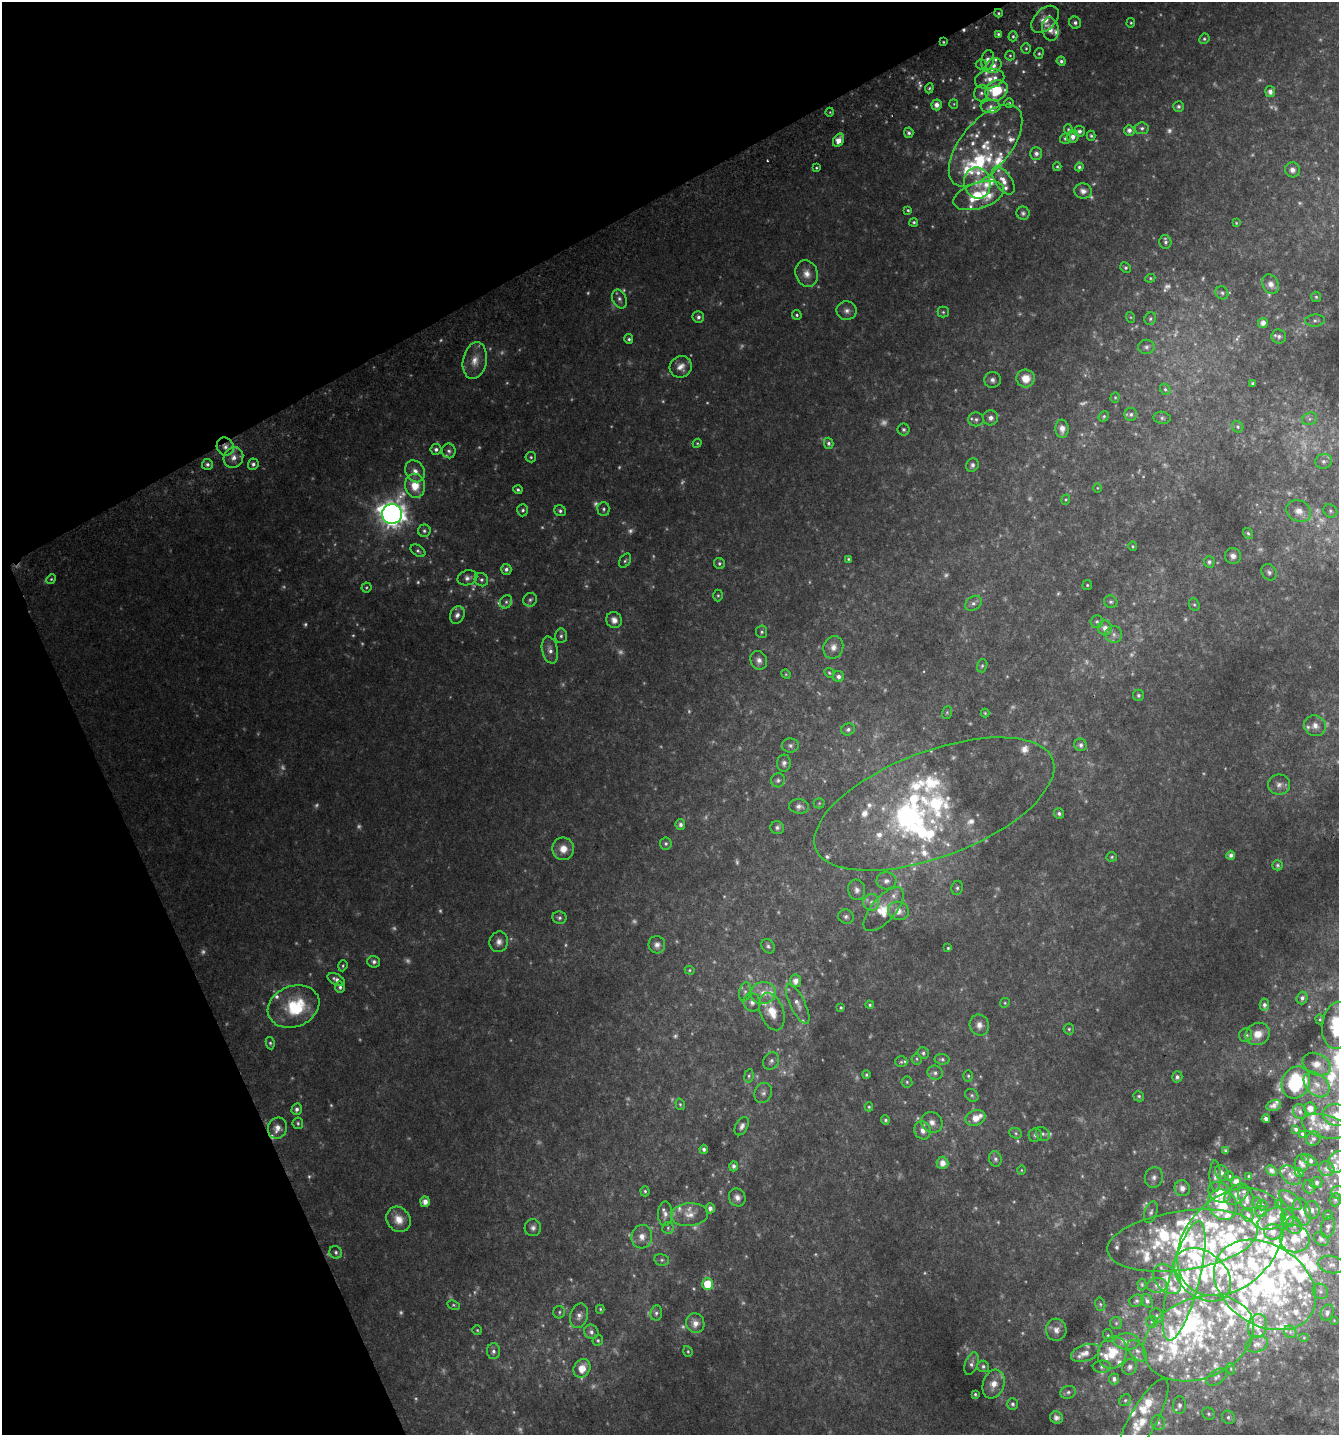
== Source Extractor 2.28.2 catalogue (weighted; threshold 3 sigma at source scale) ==
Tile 5 of 4 x 4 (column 1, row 2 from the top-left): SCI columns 175-1511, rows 2902-4334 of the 5641 x 5808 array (HDU 1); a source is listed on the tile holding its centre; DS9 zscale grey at full resolution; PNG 1341 x 1437 px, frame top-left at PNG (2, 2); each listed source drawn as its Kron ellipse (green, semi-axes under 4 px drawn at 4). Shown black and unused: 24% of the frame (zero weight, under 2 of 3 exposures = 2% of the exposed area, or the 3 px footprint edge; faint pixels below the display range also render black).
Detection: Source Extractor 2.28.2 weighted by HDU 2 'WHT'; one run over the whole footprint, this tile lists its part. Background 0.0737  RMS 0.012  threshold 0.0526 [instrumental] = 3 sigma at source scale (4.5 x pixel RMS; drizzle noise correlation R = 1.50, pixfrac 1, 0.0396/0.0396 arcsec/px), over >= 5 px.
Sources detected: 703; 202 too faint to see at this stretch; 2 inside a brighter object's white glare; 2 cosmic-ray / hot-pixel residue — neither listed nor drawn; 141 inside a brighter listed object's ellipse — not listed separately; the other 356 listed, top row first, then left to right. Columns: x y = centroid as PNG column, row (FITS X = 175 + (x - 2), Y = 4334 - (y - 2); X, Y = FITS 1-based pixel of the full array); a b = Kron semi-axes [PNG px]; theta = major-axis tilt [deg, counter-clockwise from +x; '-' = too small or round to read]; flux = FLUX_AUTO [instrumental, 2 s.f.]
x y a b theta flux
999 13 4 4 - 1.5
1045 19 16 10 44 14
1075 23 6 5 - 3.4
1131 23 5 4 - 1.3
1050 29 12 8 -82 11
998 34 4 3 - 2
1013 36 5 4 - 1.9
1204 39 5 5 - 1.9
943 42 3 2 - 1
1026 48 5 4 - 1.7
1039 53 5 4 - 1.7
1010 56 5 4 - 1.4
988 60 10 6 79 6.2
1061 61 4 4 - 2.7
981 64 5 5 - 1.7
994 65 8 7 - 5.8
990 79 15 9 14 11
929 88 5 4 - 1.6
996 90 12 9 28 46
1270 92 5 5 - 5.5
981 93 8 7 - 3.9
1009 103 5 5 - 1.7
954 104 5 4 - 1.1
937 105 5 5 - 6.6
991 106 10 6 2 4.5
1179 106 5 5 - 2.3
830 112 4 3 - 0.94
1142 128 7 6 - 2.9
1068 129 5 4 - 1.3
1129 130 5 5 - 4.7
1079 131 6 5 - 3.4
909 133 5 4 - 2.6
1091 136 5 4 - 1.7
1073 137 6 6 - 6.3
1065 138 5 5 - 2.7
838 140 7 5 61 9.9
985 145 49 24 50 58
1036 153 6 6 - 4.2
1057 167 4 3 - 1.6
1079 167 4 4 - 2.4
816 168 4 4 - 1.4
1292 170 7 7 - 5.4
1003 181 16 8 -57 11
977 183 16 13 -79 13
1083 191 9 7 -11 5.8
979 196 26 13 17 54
908 210 4 4 - 1.5
1023 213 6 6 - 2.7
914 222 4 4 - 2
1236 223 4 3 - 1.1
1165 242 7 6 - 3.1
1125 268 5 5 - 2.1
807 274 13 11 -72 10
1150 278 5 4 - 1.4
1271 284 10 8 -61 7.1
1222 293 7 6 - 2.4
1316 297 5 5 - 1.8
619 299 10 7 -65 4.8
847 311 10 9 - 6.1
943 312 5 5 - 1.7
797 315 5 5 - 1.8
698 317 6 5 - 3.3
1130 317 5 3 - 1.2
1150 319 6 5 - 2.2
1315 320 10 6 2 3.1
1263 323 5 5 - 7.4
1279 336 7 7 - 3.7
629 339 5 4 - 2.3
1146 347 8 7 - 3.4
475 361 18 12 79 15
681 367 11 10 - 9.5
1026 378 9 9 - 18
992 380 8 8 - 4.5
1253 383 3 3 - 1.9
1165 389 6 5 - 2
1115 397 5 4 - 1.4
1131 414 6 6 - 3.1
1104 416 5 5 - 1.7
991 418 7 7 - 4.8
1162 418 8 6 -10 2.8
976 419 8 7 - 3.4
1310 419 8 6 22 3.4
1238 427 6 5 - 1.9
1062 429 9 6 -88 6.6
904 430 6 6 - 2.3
697 443 4 4 - 1.2
829 443 5 4 - 2.6
225 447 9 8 - 7.1
436 449 5 5 - 3.3
449 451 7 6 - 3.1
233 457 11 9 60 8.7
531 457 5 5 - 1.8
1323 461 8 7 - 4.2
207 464 5 5 - 3
253 464 6 5 - 3.4
972 465 7 6 - 3.6
415 471 11 9 -59 8.7
415 486 12 10 -82 22
1097 488 5 3 - 0.88
518 490 4 4 - 2.2
1066 500 5 4 - 1.3
603 509 7 6 - 2.8
523 510 6 5 - 2.6
560 511 6 5 - 2.6
1299 511 13 10 -26 9.3
1330 511 7 6 - 2.7
392 514 10 10 - 1200
424 531 6 6 - 2.8
1248 533 6 4 -57 2
1133 546 5 4 - 1.4
418 551 8 5 -35 2.6
1233 556 8 8 - 5.7
848 559 4 3 - 1.4
625 561 8 5 57 2.3
1209 562 5 5 - 2.9
719 563 6 5 - 2.2
506 569 5 5 - 3.4
1269 572 8 7 - 3.6
467 578 10 7 15 5.2
51 579 5 4 - 1.7
481 580 7 6 - 2.9
1087 585 5 5 - 1.4
366 587 5 5 - 1.5
718 595 6 4 -89 1.6
530 600 7 6 - 2.9
506 602 7 5 56 2.5
1111 602 7 6 - 2.5
973 603 9 6 35 4
1194 605 6 5 - 1.8
457 615 9 7 66 5.6
614 620 8 7 - 6.9
1097 622 6 6 - 2.6
1105 628 7 7 - 8.1
762 632 6 5 - 2.3
1114 634 8 8 - 5.1
561 636 7 6 - 2.9
833 647 11 9 69 8.1
550 650 13 8 -77 6.9
759 660 9 8 - 5.6
982 666 7 5 74 1.9
829 673 5 4 - 1.5
786 674 5 4 - 1.1
839 677 5 5 - 4.3
1138 695 5 5 - 2.1
947 713 6 5 - 1.6
985 713 4 4 - 1.2
1315 726 11 10 - 8.8
848 729 7 6 - 3.3
1080 745 6 6 - 3.8
790 746 8 7 - 3.7
784 763 8 6 86 3.9
778 780 7 6 - 2.9
1279 785 11 10 - 6.9
819 803 5 5 - 1.4
934 804 126 53 21 220
799 806 10 7 -7 4.6
1059 814 5 5 - 2.7
680 824 5 5 - 3.4
777 828 7 6 - 3
666 843 6 6 - 2.2
563 849 11 11 - 13
1231 855 4 4 - 4.4
1112 857 5 4 - 1.6
1278 865 5 5 - 2
886 881 10 8 -3 6.3
957 888 7 5 80 2.8
857 890 10 8 -76 5.5
871 902 8 8 - 5.9
884 909 27 12 49 20
898 911 10 9 - 12
846 917 8 7 - 3.4
559 918 7 6 - 3.1
499 942 10 9 - 6.8
657 945 8 8 - 5.3
768 946 8 6 -53 2.8
948 948 4 4 - 1.5
374 962 6 6 - 3.7
343 966 6 4 71 1.7
690 970 5 4 - 1.3
336 979 9 5 -27 4.7
795 981 6 6 - 7.9
340 987 6 5 - 3.1
745 992 10 5 78 3.6
763 993 12 11 - 12
1302 998 6 5 - 3.9
752 1002 9 8 - 6.1
1005 1003 5 4 - 1.4
798 1004 22 7 -64 8.2
870 1005 4 4 - 1.8
1264 1005 6 4 86 3.6
293 1006 26 20 21 62
841 1008 4 3 - 1.4
772 1012 19 11 -70 22
1320 1019 5 4 - 1.3
979 1025 10 9 - 7.4
1337 1025 24 15 83 61
1069 1029 5 5 - 1.7
1258 1034 12 11 - 16
1246 1035 7 6 - 4.2
270 1043 6 4 -81 1.8
923 1053 6 5 - 2.4
917 1059 5 5 - 1.7
942 1059 7 5 -7 2.4
771 1061 9 7 54 3.8
901 1062 6 5 - 1.8
1317 1064 15 10 -27 16
935 1073 7 7 - 4
866 1075 4 4 - 1.7
749 1076 7 4 82 2.1
968 1076 5 5 - 1.7
1177 1077 5 5 - 3.3
907 1082 5 5 - 1.9
1296 1082 16 13 64 90
1317 1084 15 10 -44 14
763 1093 10 8 65 4.8
972 1095 7 5 -40 2.4
1139 1096 5 5 - 2
680 1104 6 4 -73 1.6
1274 1105 7 5 16 4.6
869 1107 4 4 - 1.5
1310 1108 6 6 - 7.1
297 1109 6 5 - 3.6
1300 1111 7 6 - 3
1337 1115 14 11 -12 15
975 1118 10 8 19 13
1266 1119 4 4 - 4.2
885 1120 5 4 - 1.9
932 1122 11 10 - 7.6
298 1123 6 5 - 2.1
742 1126 10 6 62 4.3
1325 1126 23 11 -14 15
277 1128 11 9 68 9.1
1296 1129 4 3 - 2.4
922 1130 9 8 - 7.8
1016 1133 6 5 - 2
1043 1134 8 6 -42 2.7
1303 1134 4 3 - 2.2
1035 1135 7 6 - 3.3
1313 1139 7 6 - 2.8
704 1149 4 4 - 3.3
1225 1150 4 3 - 1.5
995 1159 8 6 -75 3
1309 1160 9 4 -33 3.4
1338 1162 12 9 52 7.1
942 1163 6 6 - 9.6
1302 1163 9 7 82 4.2
734 1166 5 4 - 3.8
1327 1169 8 7 - 5.2
1021 1170 5 3 - 0.97
1272 1171 6 4 -42 3.3
1222 1173 8 6 -60 3.8
1299 1173 5 4 - 2.1
1291 1175 12 8 -42 5.5
1215 1176 15 5 -89 4.9
1229 1176 5 4 - 2
1249 1176 3 3 - 1.3
1154 1177 10 9 - 6.1
1236 1181 5 5 - 6.8
1316 1183 6 5 - 2.5
1309 1187 7 6 - 2.4
1182 1188 8 7 - 7.7
645 1191 5 4 - 1.9
1220 1192 12 9 -33 25
1338 1192 7 6 - 3.9
1237 1194 13 8 35 6.5
737 1197 9 8 - 6.3
1246 1198 13 7 -73 7.9
1290 1200 13 6 -37 5.3
1335 1200 7 5 69 2.3
425 1202 5 5 - 7.9
1257 1203 6 5 - 2.1
1279 1204 3 3 - 1.2
1222 1205 16 13 -55 24
1262 1205 5 5 - 1.8
710 1208 5 4 - 4.8
1312 1210 9 7 -83 4.5
1261 1211 6 5 - 2.8
1151 1212 11 6 71 3.5
1302 1212 14 8 -73 9
665 1214 12 7 89 6.4
689 1215 18 11 3 13
1248 1215 7 5 -68 3.1
1328 1215 5 4 - 1.2
1288 1217 8 6 -74 3.3
399 1219 13 11 -53 14
1272 1219 15 9 29 15
1294 1225 9 7 -58 5.3
1328 1227 11 7 77 5.3
533 1228 8 8 - 4.6
668 1228 6 6 - 2.2
1273 1232 9 8 - 6.8
642 1237 12 10 77 9.7
1295 1239 15 13 -10 18
1321 1239 8 6 -41 4.2
1182 1241 76 29 8 160
1231 1242 61 44 46 240
336 1252 6 6 - 2.8
662 1260 7 6 - 2.5
1331 1265 13 8 -13 6.7
1203 1275 32 23 -39 56
1167 1279 17 11 -50 13
1184 1281 61 15 75 77
708 1284 6 5 - 35
1142 1284 6 4 -88 1.6
1157 1285 10 7 3 5.9
1265 1285 55 40 -33 230
1320 1291 8 7 - 3.3
1136 1301 7 6 - 2.5
1147 1301 7 5 -59 3.6
1100 1304 7 5 -76 1.9
453 1305 6 4 -26 1.5
600 1309 4 3 - 1.5
559 1312 6 6 - 2.2
1327 1312 8 6 64 3.6
656 1313 7 6 - 3
579 1316 12 8 74 6.9
1157 1316 7 6 - 2.8
1334 1320 4 3 - 0.81
1152 1322 6 5 - 2.1
695 1323 10 9 - 10
1116 1323 6 6 - 2.1
1257 1326 12 9 76 9.5
477 1330 5 4 - 1.4
1056 1330 11 10 - 8.7
591 1332 7 6 - 4.5
1290 1332 7 5 -48 2.8
1108 1336 6 5 - 1.8
1304 1337 5 3 - 1.1
1198 1338 57 40 22 140
598 1340 5 5 - 1.9
1127 1341 13 8 -4 6.6
1257 1344 11 8 16 4.7
493 1351 8 6 -89 3.9
688 1351 5 4 - 1.6
1137 1351 12 7 -51 6.3
1085 1353 15 8 19 9.1
1112 1353 16 14 62 29
972 1364 12 6 71 4.4
983 1366 6 5 - 2.8
1102 1367 9 6 2 2.9
1130 1367 8 7 - 4
582 1368 10 8 62 17
1231 1369 5 3 - 1.4
1217 1377 11 6 34 4.1
1114 1379 5 5 - 4.1
993 1384 15 10 71 13
1068 1392 8 6 14 3.2
975 1395 4 3 - 1.8
1125 1400 6 5 - 2.1
1013 1404 6 5 - 2.7
1179 1405 9 6 88 4
1209 1414 6 6 - 2.2
1228 1417 7 6 - 2.9
1056 1418 6 6 - 4.5
1142 1421 48 13 61 37
1158 1423 7 6 - 3
Overlapping masked pixels (flux is a lower limit): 3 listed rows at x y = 943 42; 979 196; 225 447
Isophote crosses this tile's border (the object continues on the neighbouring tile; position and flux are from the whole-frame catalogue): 5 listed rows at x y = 1337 1025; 1337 1115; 1338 1162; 1338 1192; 1142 1421